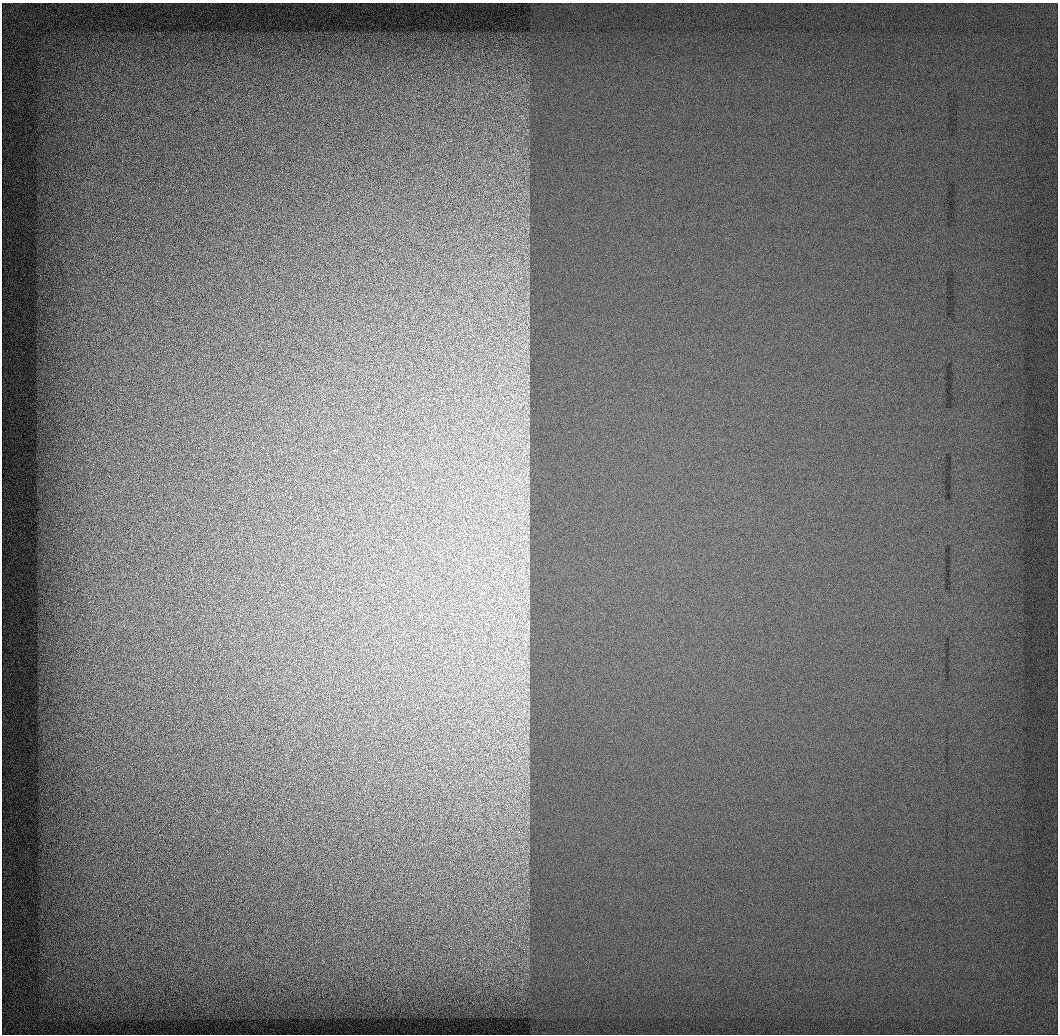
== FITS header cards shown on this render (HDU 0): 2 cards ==
NAXIS1  =                 1056 / Length of Axis 1 (Serial)
NAXIS2  =                 1032 / Length of Axis 2 (Parallel)

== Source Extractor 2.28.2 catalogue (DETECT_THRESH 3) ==
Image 1056 x 1032 px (HDU 0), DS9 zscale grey, 1 PNG px = 1 image px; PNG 1060 x 1036 px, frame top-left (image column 1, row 1032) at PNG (2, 3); no overlay
Background 522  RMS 2.7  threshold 7.98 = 3 sigma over >= 5 px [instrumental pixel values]
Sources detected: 25; all 25 listed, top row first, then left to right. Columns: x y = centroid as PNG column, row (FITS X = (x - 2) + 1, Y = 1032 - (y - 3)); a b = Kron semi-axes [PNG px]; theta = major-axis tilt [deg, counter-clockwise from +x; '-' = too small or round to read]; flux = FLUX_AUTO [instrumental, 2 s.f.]
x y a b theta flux
525 347 11 5 55 800
528 376 7 4 -71 340
522 404 25 11 23 3200
526 419 12 6 -10 980
512 435 8 6 -46 900
516 442 17 5 -14 1500
528 445 20 8 86 1800
527 470 21 8 -86 2200
526 480 17 8 -81 1800
520 481 29 9 -48 3700
520 497 15 10 -19 2200
527 502 25 5 81 1700
526 516 19 9 72 2400
515 526 7 4 69 470
524 538 21 14 12 3600
527 555 45 13 -86 7000
524 580 51 23 -74 13000
513 620 28 8 -70 4200
527 625 26 15 83 4700
525 644 19 13 -90 3400
522 662 17 9 -24 2300
523 677 25 8 43 2700
527 689 9 4 -8 470
526 696 7 4 -71 620
524 712 11 8 86 1700